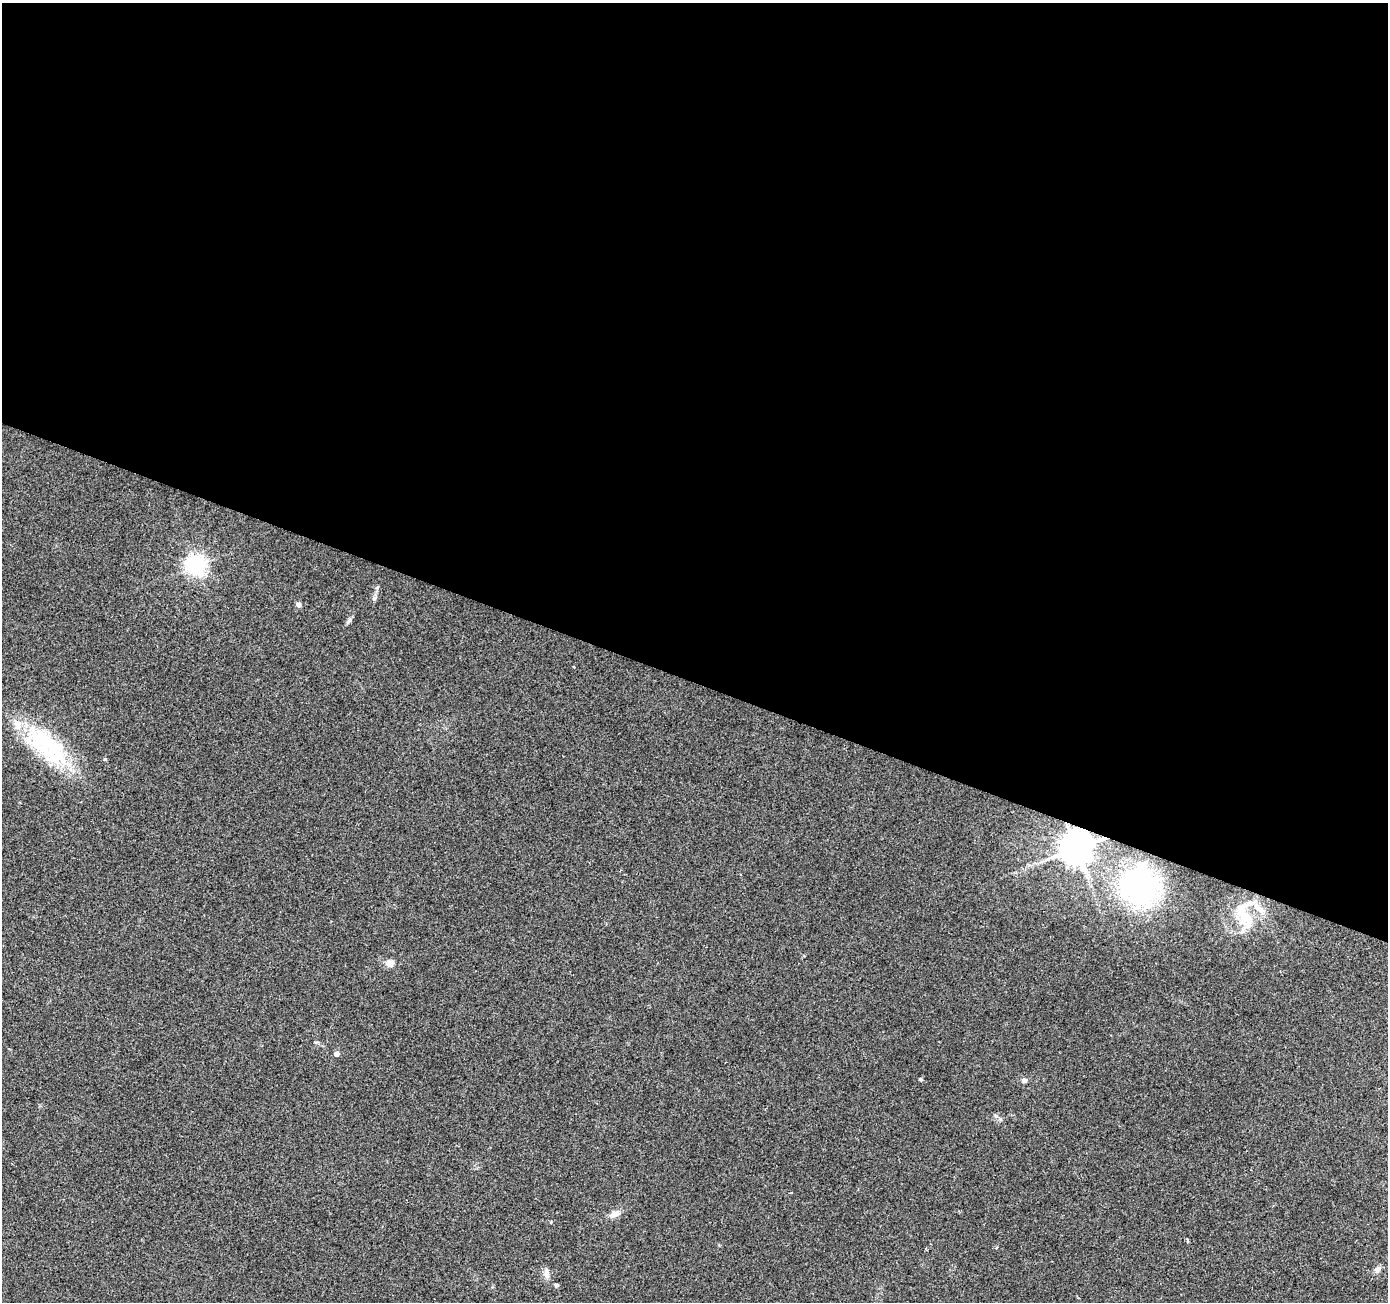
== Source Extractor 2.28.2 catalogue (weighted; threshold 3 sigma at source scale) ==
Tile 3 of 4 x 4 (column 3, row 1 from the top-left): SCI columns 2777-4162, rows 4173-5472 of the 5547 x 5680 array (HDU 1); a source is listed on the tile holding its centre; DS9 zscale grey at full resolution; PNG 1390 x 1304 px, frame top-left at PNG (2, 3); no overlay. Shown black and unused: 52% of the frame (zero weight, under 2 of 3 exposures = <1% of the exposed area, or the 3 px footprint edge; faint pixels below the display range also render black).
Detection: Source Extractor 2.28.2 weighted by HDU 2 'WHT'; one run over the whole footprint, this tile lists its part. Background 0.0544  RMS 0.0058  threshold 0.0262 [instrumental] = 3 sigma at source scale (4.5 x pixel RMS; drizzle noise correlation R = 1.50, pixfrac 1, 0.0396/0.0396 arcsec/px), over >= 5 px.
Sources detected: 23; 1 inside a brighter object's white glare — not listed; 4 inside a brighter listed object's ellipse — not listed separately; the other 18 listed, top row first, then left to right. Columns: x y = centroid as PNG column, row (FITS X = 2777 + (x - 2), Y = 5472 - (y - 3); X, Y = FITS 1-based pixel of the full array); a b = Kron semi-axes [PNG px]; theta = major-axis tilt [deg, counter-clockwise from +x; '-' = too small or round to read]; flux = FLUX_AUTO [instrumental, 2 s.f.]
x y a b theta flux
196 565 7 7 - 310
374 598 7 5 68 1.5
298 604 5 5 - 2.5
349 621 8 4 37 1.2
47 743 57 37 -44 53
105 759 5 4 - 0.77
1076 848 9 9 - 1400
1140 886 41 39 -71 95
1245 917 24 18 -62 20
389 963 8 7 - 4.5
336 1054 7 6 - 1.6
921 1079 4 4 - 0.86
1024 1080 7 6 - 1.6
996 1116 6 4 -19 0.97
615 1213 14 7 30 3.8
1377 1269 11 6 22 2.1
547 1273 16 6 -84 3.1
556 1285 4 4 - 1.3
Overlapping masked pixels (flux is a lower limit): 1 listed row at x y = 1076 848